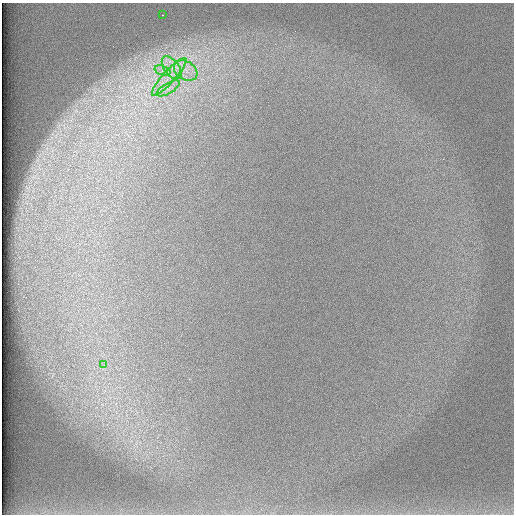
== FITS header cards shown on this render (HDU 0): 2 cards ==
NAXIS1  =                  512 /
NAXIS2  =                  512 /

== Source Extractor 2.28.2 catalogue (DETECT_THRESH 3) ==
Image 512 x 512 px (HDU 0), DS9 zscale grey, 1 PNG px = 1 image px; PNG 516 x 516 px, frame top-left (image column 1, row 512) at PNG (2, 3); each listed source drawn as its Kron ellipse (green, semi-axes under 4 px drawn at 4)
Background 97.2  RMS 2.9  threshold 8.63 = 3 sigma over >= 5 px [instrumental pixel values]
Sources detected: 7; all 7 listed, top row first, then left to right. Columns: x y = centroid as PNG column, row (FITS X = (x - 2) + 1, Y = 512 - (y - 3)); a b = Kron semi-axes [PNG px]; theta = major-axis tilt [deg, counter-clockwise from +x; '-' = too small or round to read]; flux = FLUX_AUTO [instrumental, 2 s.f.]
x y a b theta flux
162 15 2 2 - 200
172 68 13 7 -53 2200
186 70 12 9 -31 2300
163 71 8 4 -18 800
169 77 25 6 48 3200
168 88 13 5 31 1300
104 365 3 3 - 400